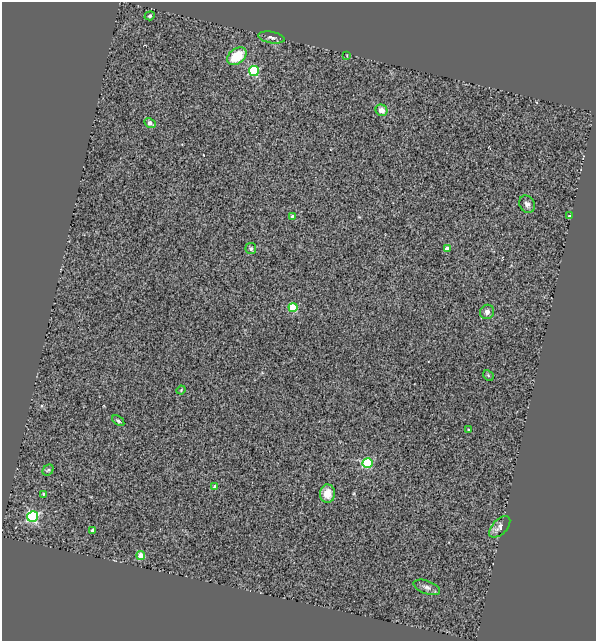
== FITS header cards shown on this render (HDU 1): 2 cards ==
NAXIS1  =                  594
NAXIS2  =                  639

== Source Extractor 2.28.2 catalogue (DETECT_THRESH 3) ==
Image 594 x 639 px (HDU 1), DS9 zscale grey, 1 PNG px = 1 image px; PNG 598 x 643 px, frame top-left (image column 1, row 639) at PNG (2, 2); each listed source drawn as its Kron ellipse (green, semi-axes under 4 px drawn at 4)
Background 0.561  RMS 0.23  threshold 0.685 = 3 sigma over >= 5 px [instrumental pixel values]
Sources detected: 28; all 28 listed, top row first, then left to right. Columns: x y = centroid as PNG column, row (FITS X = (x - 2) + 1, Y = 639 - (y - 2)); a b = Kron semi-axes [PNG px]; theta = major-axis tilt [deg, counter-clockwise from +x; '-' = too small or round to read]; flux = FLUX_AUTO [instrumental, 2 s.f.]
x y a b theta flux
150 16 5 4 - 26
271 37 13 5 -10 54
237 56 11 7 38 390
347 56 4 3 - 12
254 71 5 5 - 1100
381 110 6 5 - 120
150 123 6 4 -27 70
527 204 9 7 -59 61
570 216 4 3 - 36
293 217 4 4 - 110
251 249 5 5 - 33
447 249 4 4 - 130
293 307 4 4 - 620
487 312 7 6 - 71
488 375 6 4 -46 19
181 390 4 3 - 14
118 421 7 4 -37 26
468 430 4 3 - 16
368 463 5 5 - 780
48 470 6 5 - 24
215 487 4 4 - 73
44 494 4 3 - 16
327 494 9 7 88 170
33 516 5 5 - 1800
500 527 13 7 46 86
93 530 4 3 - 59
141 556 4 4 - 310
427 587 14 6 -19 67